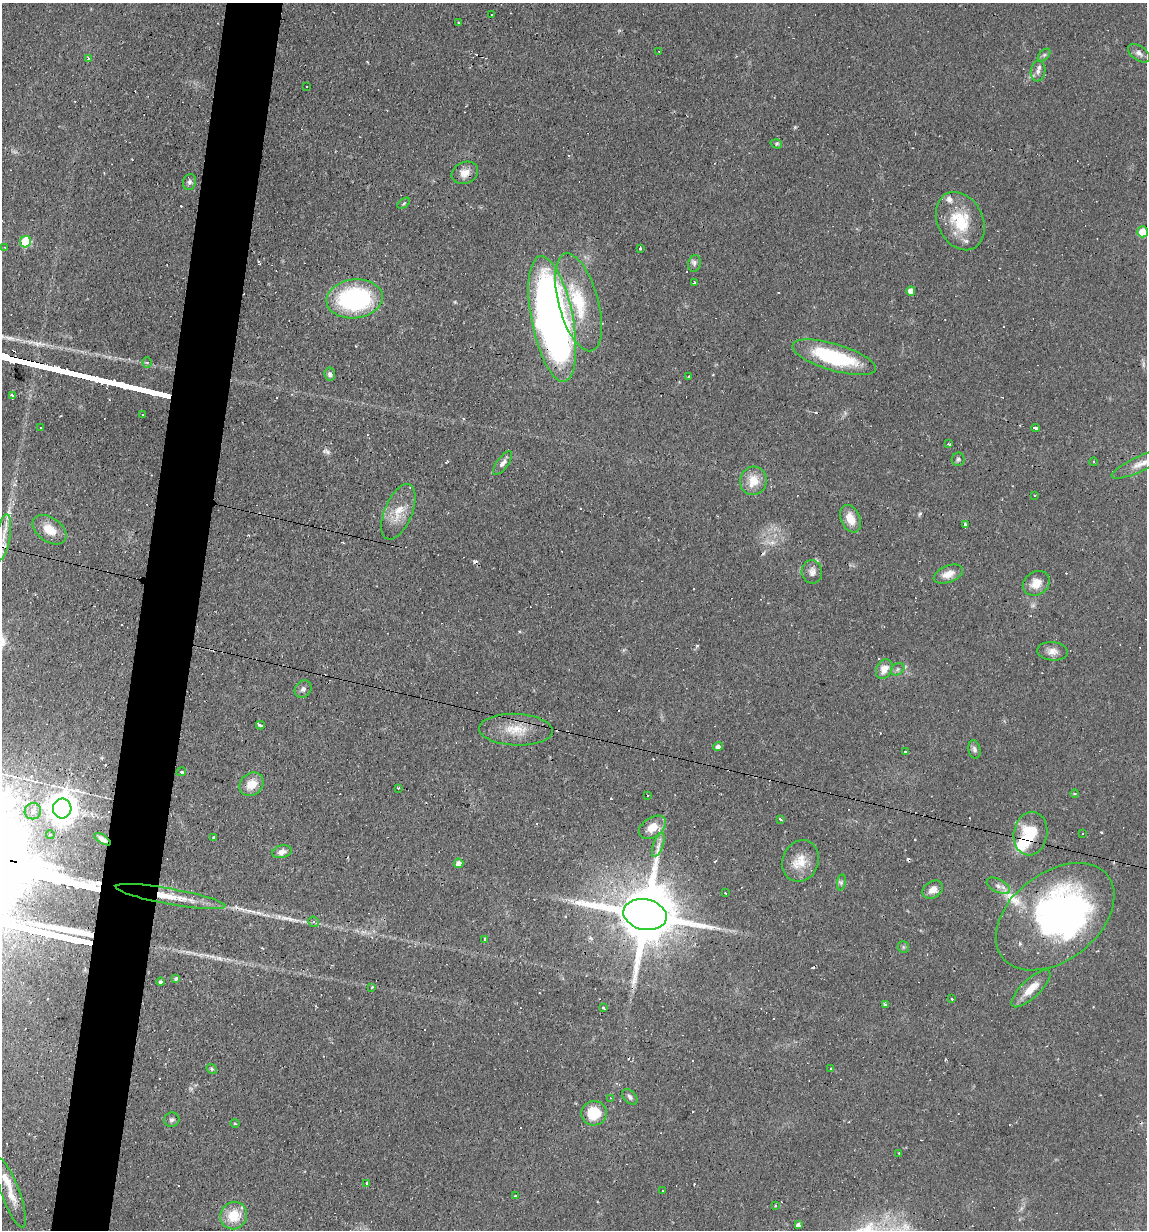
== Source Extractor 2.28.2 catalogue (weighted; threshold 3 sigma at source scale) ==
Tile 7 of 4 x 4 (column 3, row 2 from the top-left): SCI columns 2406-3550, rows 2455-3682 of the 4929 x 4909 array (HDU 1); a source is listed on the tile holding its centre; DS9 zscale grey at full resolution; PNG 1149 x 1232 px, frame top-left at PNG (2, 3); each listed source drawn as its Kron ellipse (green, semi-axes under 4 px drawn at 4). Shown black and unused: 5% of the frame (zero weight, under 2 of 3 exposures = <1% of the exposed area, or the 3 px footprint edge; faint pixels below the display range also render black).
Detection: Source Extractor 2.28.2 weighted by HDU 2 'WHT'; one run over the whole footprint, this tile lists its part. Background 0.0927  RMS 0.0057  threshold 0.0256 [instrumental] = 3 sigma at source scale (4.5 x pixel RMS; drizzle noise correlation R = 1.50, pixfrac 1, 0.05/0.05 arcsec/px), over >= 5 px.
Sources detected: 170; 2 too faint to see at this stretch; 1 inside a brighter object's white glare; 56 cosmic-ray / hot-pixel residue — neither listed nor drawn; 6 inside a brighter listed object's ellipse — not listed separately; the other 105 listed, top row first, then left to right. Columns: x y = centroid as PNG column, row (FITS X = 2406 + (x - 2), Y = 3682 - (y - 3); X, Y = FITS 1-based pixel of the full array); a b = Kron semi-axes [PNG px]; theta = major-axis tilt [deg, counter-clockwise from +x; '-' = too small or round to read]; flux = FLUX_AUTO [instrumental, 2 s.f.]
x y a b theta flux
492 14 3 3 - 0.74
458 23 2 2 - 0.58
659 51 2 2 - 0.46
1139 53 12 7 -34 2.5
1044 55 7 4 44 1.1
88 58 3 3 - 2
1038 71 10 7 83 2.6
306 86 2 2 - 0.55
776 144 6 4 -18 0.79
465 173 14 10 23 5.5
189 182 8 6 76 1.7
404 203 7 3 36 0.7
960 221 30 22 -64 25
1142 232 5 5 - 13
25 242 6 5 - 30
5 248 4 3 - 0.69
640 248 3 2 - 1.2
694 263 8 6 75 1.8
694 283 3 3 - 0.75
911 291 5 4 - 4.2
355 299 28 19 6 77
578 302 50 20 -74 37
552 319 64 21 -79 400
834 357 43 13 -16 48
147 362 5 4 - 1.5
330 374 6 5 - 1.8
689 377 4 3 - 0.73
13 396 3 3 - 15
143 414 3 3 - 0.85
41 428 2 2 - 0.41
1035 428 4 3 - 3.6
948 444 4 2 - 0.65
958 459 7 6 - 1.2
1094 462 4 3 - 0.48
503 463 14 5 53 2.5
1140 464 31 7 24 6.9
753 481 14 13 - 11
1035 495 3 3 - 1.8
398 512 29 13 67 11
850 519 14 9 -65 8.3
965 525 3 3 - 2.7
50 530 19 12 -36 8.7
3 537 23 7 80 6.7
812 572 11 10 - 3.3
948 574 15 8 21 5.7
1036 583 14 11 33 7.1
1052 651 15 9 -5 4.2
884 669 10 7 63 5.9
897 669 7 5 37 1.3
303 689 9 8 - 2.1
260 725 4 3 - 4.7
516 730 37 16 -2 15
718 747 4 4 - 2.8
974 749 9 6 -78 1.8
906 752 4 3 - 3.4
181 772 5 3 - 0.93
251 784 13 10 42 9.1
398 788 3 2 - 0.44
1075 794 4 3 - 0.57
648 795 3 3 - 2.4
62 809 10 9 - 860
33 811 8 8 - 2.5
780 819 4 3 - 0.94
652 827 15 10 34 9.2
1031 833 22 17 80 24
1083 834 3 2 - 0.52
50 835 4 4 - 1.1
214 838 3 3 - 1.2
102 839 9 4 -32 2.2
658 845 12 5 70 2.9
282 852 10 6 12 3.4
801 861 21 18 67 11
458 863 5 4 - 3.6
841 882 8 4 82 1.1
998 886 12 6 -27 2.9
933 890 11 8 34 4.8
725 893 3 2 - 0.5
171 896 56 8 -10 18
645 915 22 15 -11 5800
1055 917 67 44 38 200
314 922 5 5 - 1.4
485 939 3 3 - 5.7
903 947 6 5 - 0.9
176 978 4 4 - 1.2
160 982 4 4 - 1.4
372 987 4 3 - 1.4
1031 989 25 9 43 9.7
952 999 3 2 - 0.59
885 1004 3 2 - 2.3
603 1008 4 3 - 2.4
212 1069 6 4 -38 0.78
831 1069 3 3 - 2.2
630 1097 9 6 -47 1.6
610 1098 3 2 - 0.38
594 1113 13 12 - 17
172 1120 8 7 - 1.7
235 1123 5 3 - 0.53
899 1153 2 2 - 0.38
367 1183 3 3 - 1.9
662 1191 3 3 - 1.3
10 1193 37 9 -70 9.1
516 1196 3 3 - 1.4
775 1206 3 2 - 0.7
234 1216 14 13 - 15
799 1224 4 3 - 27
Overlapping masked pixels (flux is a lower limit): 8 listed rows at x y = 465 173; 552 319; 3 537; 1031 833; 102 839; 171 896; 645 915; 1055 917
Isophote crosses this tile's border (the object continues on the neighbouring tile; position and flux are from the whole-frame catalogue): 2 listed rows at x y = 1140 464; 3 537
Unlisted compact peaks at least as high as the median listed source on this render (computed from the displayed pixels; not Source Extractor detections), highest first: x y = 328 452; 697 646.